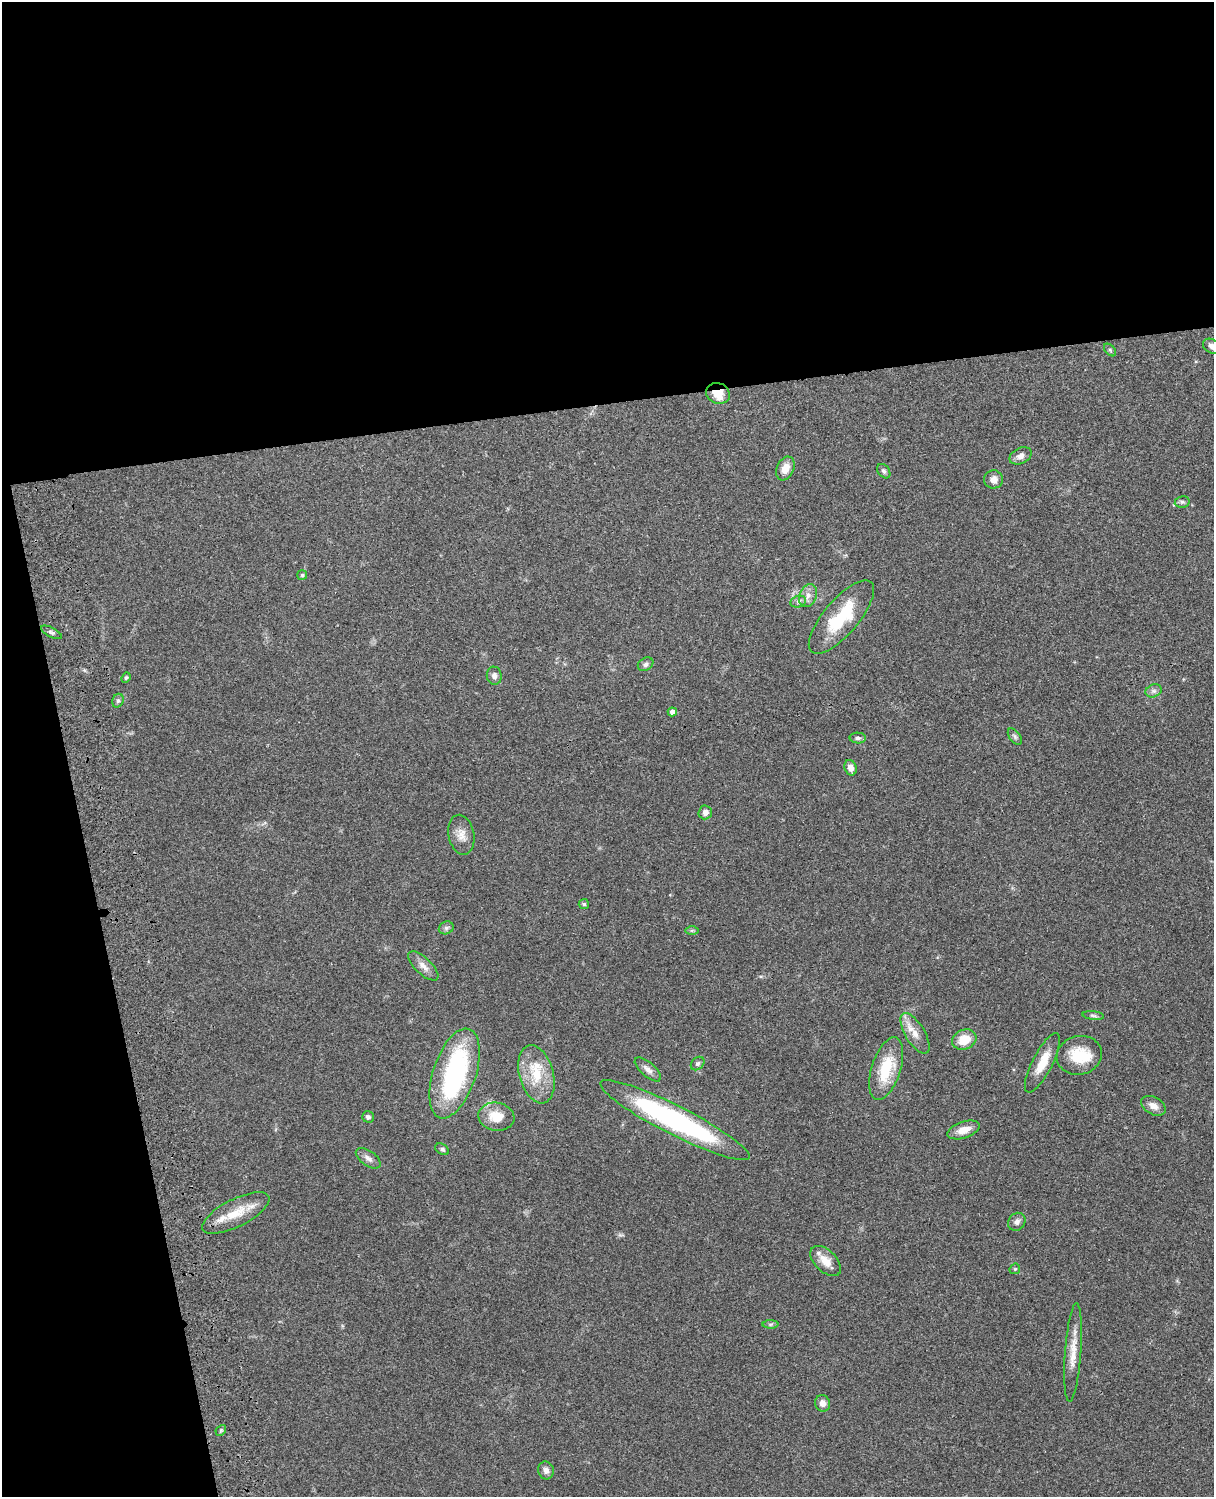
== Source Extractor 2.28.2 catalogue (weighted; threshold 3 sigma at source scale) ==
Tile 1 of 4 x 3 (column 1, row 1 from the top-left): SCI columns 119-1330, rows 3153-4647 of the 5085 x 4924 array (HDU 1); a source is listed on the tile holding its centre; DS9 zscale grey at full resolution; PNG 1216 x 1499 px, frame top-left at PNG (2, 2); each listed source drawn as its Kron ellipse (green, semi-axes under 4 px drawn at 4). Shown black and unused: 33% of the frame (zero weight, under 3 of 4 exposures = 6% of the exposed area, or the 3 px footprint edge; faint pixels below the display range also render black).
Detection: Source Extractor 2.28.2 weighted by HDU 2 'WHT'; one run over the whole footprint, this tile lists its part. Background 0.104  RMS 0.0065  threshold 0.0294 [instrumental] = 3 sigma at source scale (4.5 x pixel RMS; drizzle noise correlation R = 1.50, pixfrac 1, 0.05/0.05 arcsec/px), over >= 5 px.
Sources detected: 58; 2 inside a brighter object's white glare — neither listed nor drawn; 2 inside a brighter listed object's ellipse — not listed separately; the other 54 listed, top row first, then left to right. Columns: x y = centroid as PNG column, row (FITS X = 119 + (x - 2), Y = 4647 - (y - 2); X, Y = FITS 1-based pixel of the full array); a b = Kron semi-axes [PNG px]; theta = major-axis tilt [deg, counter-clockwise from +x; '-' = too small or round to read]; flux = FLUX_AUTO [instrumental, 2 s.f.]
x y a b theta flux
1212 346 9 7 -28 3.4
1110 350 7 4 -46 1.1
718 393 12 10 -21 12
1021 456 12 7 27 3.3
785 468 12 8 67 6.6
884 471 8 5 -53 1.5
994 479 9 9 - 3.8
1182 502 7 5 10 1.3
302 575 5 5 - 0.92
808 596 12 8 67 4.3
798 602 8 5 17 1.8
841 617 46 17 50 32
51 632 11 5 -27 1.7
646 664 8 6 32 2.1
494 676 9 7 -81 2.8
126 678 5 4 - 0.88
1154 691 8 6 20 2.1
118 701 7 5 68 1.5
672 712 4 4 - 3.3
1015 736 9 5 -52 1.4
858 738 8 5 -1 1.5
851 768 8 6 -69 4
705 812 7 6 - 3.4
461 835 20 13 -79 6.6
584 904 5 5 - 0.97
446 928 7 6 - 1.6
692 931 7 4 0 1.2
423 966 19 8 -43 4.8
1093 1015 11 4 -6 1.5
915 1033 23 9 -59 7.9
964 1040 12 10 24 12
1079 1055 23 19 14 19
698 1063 7 6 - 1.4
1042 1063 33 10 63 12
648 1069 16 7 -41 3.7
886 1069 33 14 72 25
454 1073 47 21 72 89
536 1074 30 17 -75 21
1153 1106 13 8 -30 4.5
368 1117 6 5 - 1.7
496 1117 18 14 -10 13
675 1120 83 14 -27 130
963 1130 16 8 19 7
442 1149 7 5 -32 1.5
368 1158 14 7 -35 3.3
236 1213 37 13 27 16
1017 1222 9 8 - 2.6
826 1261 19 10 -44 7.3
1015 1269 6 5 - 0.8
771 1324 8 4 1 1.2
1073 1352 49 8 86 11
822 1403 8 7 - 3.7
221 1430 6 4 46 0.99
546 1470 9 7 -72 3
Overlapping masked pixels (flux is a lower limit): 1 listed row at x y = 718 393
Isophote crosses this tile's border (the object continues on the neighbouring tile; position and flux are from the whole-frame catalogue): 1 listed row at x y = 1212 346